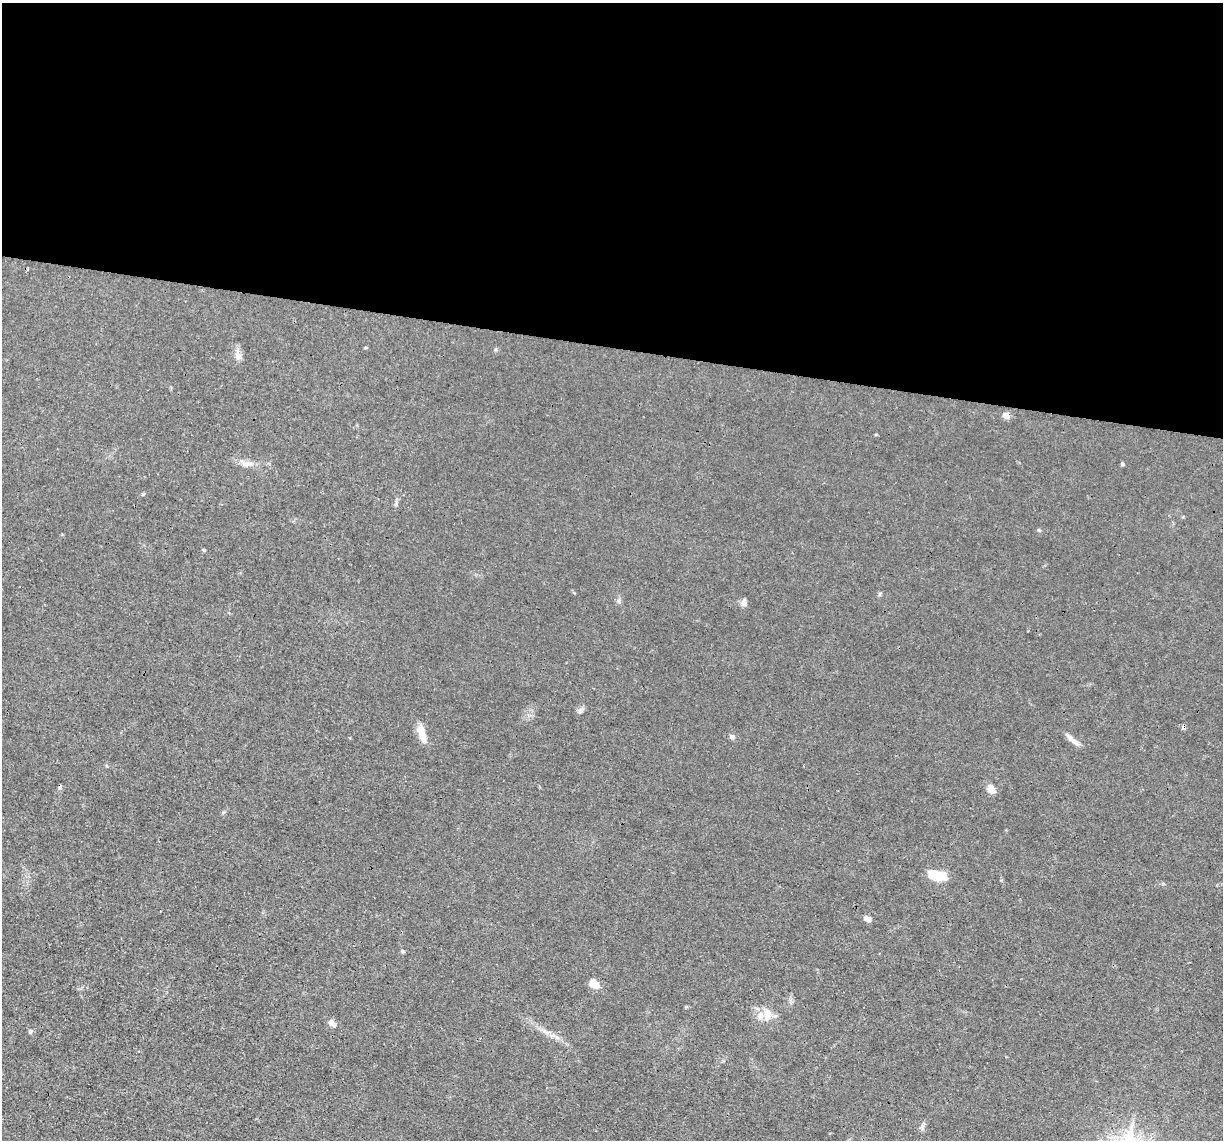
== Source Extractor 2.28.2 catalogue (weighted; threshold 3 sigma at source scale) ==
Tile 3 of 4 x 4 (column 3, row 1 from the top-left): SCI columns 2442-3662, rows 3650-4787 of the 4882 x 4908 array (HDU 1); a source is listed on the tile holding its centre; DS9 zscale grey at full resolution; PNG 1225 x 1142 px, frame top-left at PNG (2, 3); no overlay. Shown black and unused: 30% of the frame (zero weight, under 3 of 4 exposures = <1% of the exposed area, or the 3 px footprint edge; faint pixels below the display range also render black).
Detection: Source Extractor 2.28.2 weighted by HDU 2 'WHT'; one run over the whole footprint, this tile lists its part. Background 0.012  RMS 0.003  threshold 0.0136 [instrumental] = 3 sigma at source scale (4.5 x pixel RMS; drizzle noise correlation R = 1.50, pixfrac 1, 0.05/0.05 arcsec/px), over >= 5 px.
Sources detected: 18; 2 cosmic-ray / hot-pixel residue — not listed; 1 inside a brighter listed object's ellipse — not listed separately; the other 15 listed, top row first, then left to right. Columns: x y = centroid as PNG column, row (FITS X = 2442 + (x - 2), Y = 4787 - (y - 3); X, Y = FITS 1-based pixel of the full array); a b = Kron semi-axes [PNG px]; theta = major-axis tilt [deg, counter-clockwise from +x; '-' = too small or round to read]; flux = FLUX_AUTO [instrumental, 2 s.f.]
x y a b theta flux
238 356 8 7 - 1.2
1006 416 8 7 - 1.4
246 464 11 7 7 1.5
744 603 8 8 - 0.97
581 710 8 5 18 0.75
421 734 21 7 -73 3.9
732 737 6 5 - 0.57
1074 741 16 6 -35 1.7
991 789 10 8 -54 2.2
938 875 21 8 -14 8.1
868 919 9 6 -23 1.2
594 984 11 9 -44 2.7
767 1014 16 9 -84 2.6
331 1023 7 6 - 1.7
30 1031 6 5 - 0.59
Unlisted compact peaks at least as high as the median listed source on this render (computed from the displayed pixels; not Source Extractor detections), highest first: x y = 1122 464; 204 550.